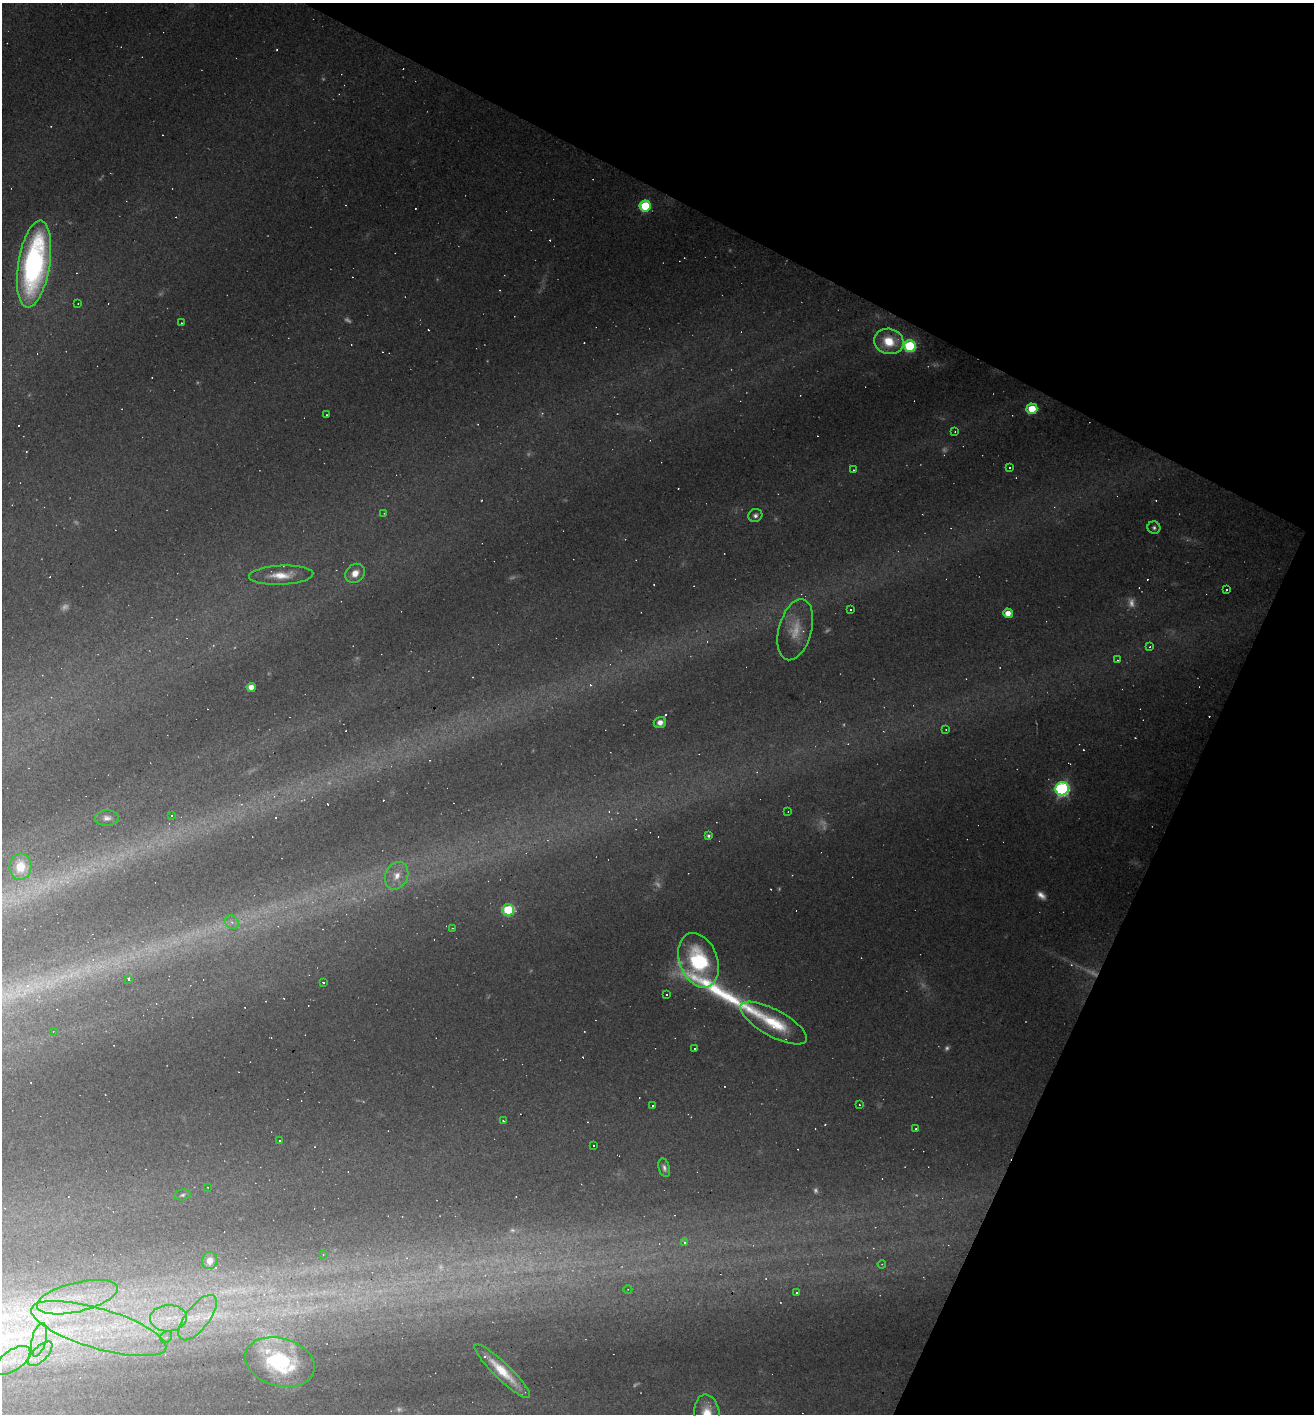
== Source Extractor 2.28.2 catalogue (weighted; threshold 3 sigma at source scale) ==
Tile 8 of 4 x 4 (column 4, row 2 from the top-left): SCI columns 4212-5523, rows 2827-4238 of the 5661 x 5651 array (HDU 1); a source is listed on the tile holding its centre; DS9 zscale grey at full resolution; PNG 1316 x 1416 px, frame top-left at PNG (2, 3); each listed source drawn as its Kron ellipse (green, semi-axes under 4 px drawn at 4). Shown black and unused: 25% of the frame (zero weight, under 3 of 4 exposures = <1% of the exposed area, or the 3 px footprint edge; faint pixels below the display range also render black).
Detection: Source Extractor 2.28.2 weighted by HDU 2 'WHT'; one run over the whole footprint, this tile lists its part. Background 0.133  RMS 0.0097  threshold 0.0436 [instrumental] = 3 sigma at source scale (4.5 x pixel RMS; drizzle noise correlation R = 1.50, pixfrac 1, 0.05/0.05 arcsec/px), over >= 5 px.
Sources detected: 154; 23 too faint to see at this stretch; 56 cosmic-ray / hot-pixel residue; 1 long thin detection or spike segment (spike, bleed or trail) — neither listed nor drawn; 6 inside a brighter listed object's ellipse — not listed separately; the other 68 listed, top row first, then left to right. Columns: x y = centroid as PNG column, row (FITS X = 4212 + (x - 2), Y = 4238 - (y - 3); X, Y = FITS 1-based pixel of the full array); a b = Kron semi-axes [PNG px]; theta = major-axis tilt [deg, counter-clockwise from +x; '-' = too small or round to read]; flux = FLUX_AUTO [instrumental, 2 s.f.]
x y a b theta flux
645 206 5 5 - 58
34 264 44 16 81 280
78 304 3 3 - 0.85
181 323 3 2 - 0.62
889 341 15 12 -14 28
910 346 6 6 - 100
1032 409 5 5 - 37
327 415 2 2 - 0.86
955 432 3 2 - 0.83
1009 467 3 2 - 1.6
853 470 2 2 - 0.79
384 513 3 3 - 0.67
755 515 7 6 - 3.4
1154 528 6 6 - 2.6
355 573 10 8 42 11
281 575 32 9 3 20
1226 590 3 3 - 4
850 610 3 2 - 1.6
1008 613 5 4 - 12
795 630 31 16 75 24
1150 647 4 3 - 1.3
1117 660 3 3 - 0.79
251 687 4 4 - 9.3
660 722 6 5 - 5.8
946 729 3 3 - 1.1
1062 789 7 6 - 240
788 812 3 2 - 0.64
172 815 3 3 - 2
107 818 12 8 2 5.1
708 836 4 4 - 2.2
20 867 13 11 85 22
397 876 14 11 66 13
508 910 6 5 - 74
232 922 7 6 - 3.9
453 928 2 2 - 0.59
698 960 28 19 -70 90
128 979 3 3 - 6.3
323 982 3 2 - 1.3
667 994 3 3 - 21
774 1023 37 13 -28 42
53 1031 4 3 - 0.87
695 1048 2 2 - 0.9
859 1104 3 2 - 1
652 1106 3 3 - 27
503 1121 3 2 - 0.83
916 1129 3 2 - 0.79
279 1141 3 2 - 1.5
593 1146 3 2 - 1.3
664 1168 9 5 -74 3.3
207 1187 3 2 - 0.64
182 1195 8 5 11 2.3
684 1242 4 4 - 4
323 1254 3 2 - 0.68
210 1261 8 7 - 7
882 1264 4 3 - 0.98
628 1289 4 3 - 0.81
796 1292 3 3 - 2.8
77 1297 41 14 14 56
168 1318 18 13 3 25
198 1318 27 12 52 27
99 1329 70 20 -16 140
166 1337 6 5 - 2.6
39 1340 17 7 76 12
40 1354 16 7 45 12
12 1360 20 10 35 18
280 1362 36 24 -16 100
502 1371 37 8 -44 27
707 1414 20 12 -84 30
Isophote crosses this tile's border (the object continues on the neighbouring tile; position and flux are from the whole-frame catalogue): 1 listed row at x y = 707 1414
Unlisted compact peaks at least as high as the median listed source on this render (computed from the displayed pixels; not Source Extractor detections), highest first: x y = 277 50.